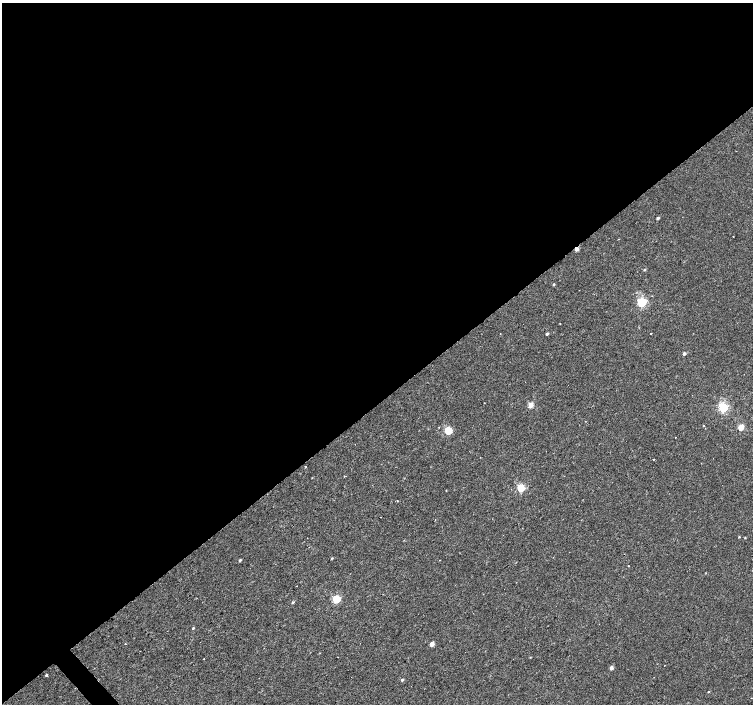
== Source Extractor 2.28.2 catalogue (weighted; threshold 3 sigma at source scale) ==
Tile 2 of 4 x 4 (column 2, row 1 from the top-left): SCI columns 1507-3007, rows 4418-5821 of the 6008 x 5965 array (HDU 1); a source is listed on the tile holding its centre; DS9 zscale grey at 2 x 2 block average (1 PNG px = mean of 2 x 2 image px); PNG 755 x 706 px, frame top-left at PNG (2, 3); no overlay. Shown black and unused: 58% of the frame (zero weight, under 2 of 3 exposures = <1% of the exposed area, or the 3 px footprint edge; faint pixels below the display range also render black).
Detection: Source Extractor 2.28.2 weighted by HDU 2 'WHT'; one run over the whole footprint, this tile lists its part. Background 0.00282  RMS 0.0023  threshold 0.0105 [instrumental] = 3 sigma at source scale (4.5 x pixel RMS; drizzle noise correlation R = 1.50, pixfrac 1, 0.0396/0.0396 arcsec/px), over >= 5 px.
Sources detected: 37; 1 cosmic-ray / hot-pixel residue — not listed; the other 36 listed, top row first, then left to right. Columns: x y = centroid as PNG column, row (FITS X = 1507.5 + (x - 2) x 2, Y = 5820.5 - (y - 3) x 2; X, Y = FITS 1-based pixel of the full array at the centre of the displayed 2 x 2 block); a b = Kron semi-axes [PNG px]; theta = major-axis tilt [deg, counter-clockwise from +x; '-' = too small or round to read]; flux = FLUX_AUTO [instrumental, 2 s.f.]
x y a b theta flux
658 218 2 2 - 1.3
733 237 2 2 - 1.1
618 239 2 2 - 0.26
577 249 2 2 - 4.4
644 269 3 2 - 0.71
554 284 3 2 - 0.67
642 302 3 3 - 57
560 323 3 2 - 0.22
651 333 2 2 - 0.5
547 334 2 2 - 1.2
684 353 2 2 - 1.8
531 405 3 2 - 8.9
723 407 3 3 - 62
704 426 3 2 - 0.38
741 427 3 3 - 13
448 430 3 3 - 30
675 437 2 2 - 0.2
653 459 2 2 - 0.28
305 466 2 2 - 0.95
521 488 3 3 - 28
446 490 3 2 - 0.21
739 537 3 2 - 0.33
745 538 3 2 - 0.39
332 558 3 2 - 0.43
240 560 3 2 - 0.93
628 566 2 2 - 0.39
336 599 3 3 - 29
293 602 3 2 - 0.71
193 628 3 2 - 0.51
432 644 3 2 - 5.5
204 659 2 2 - 0.76
611 668 3 2 - 2.6
46 675 2 2 - 1.7
402 680 3 2 - 0.96
708 691 3 2 - 0.28
751 698 2 2 - 0.4
Overlapping masked pixels (flux is a lower limit): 1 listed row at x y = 577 249
Diffuse or blended objects may show on this block-average render without a row.